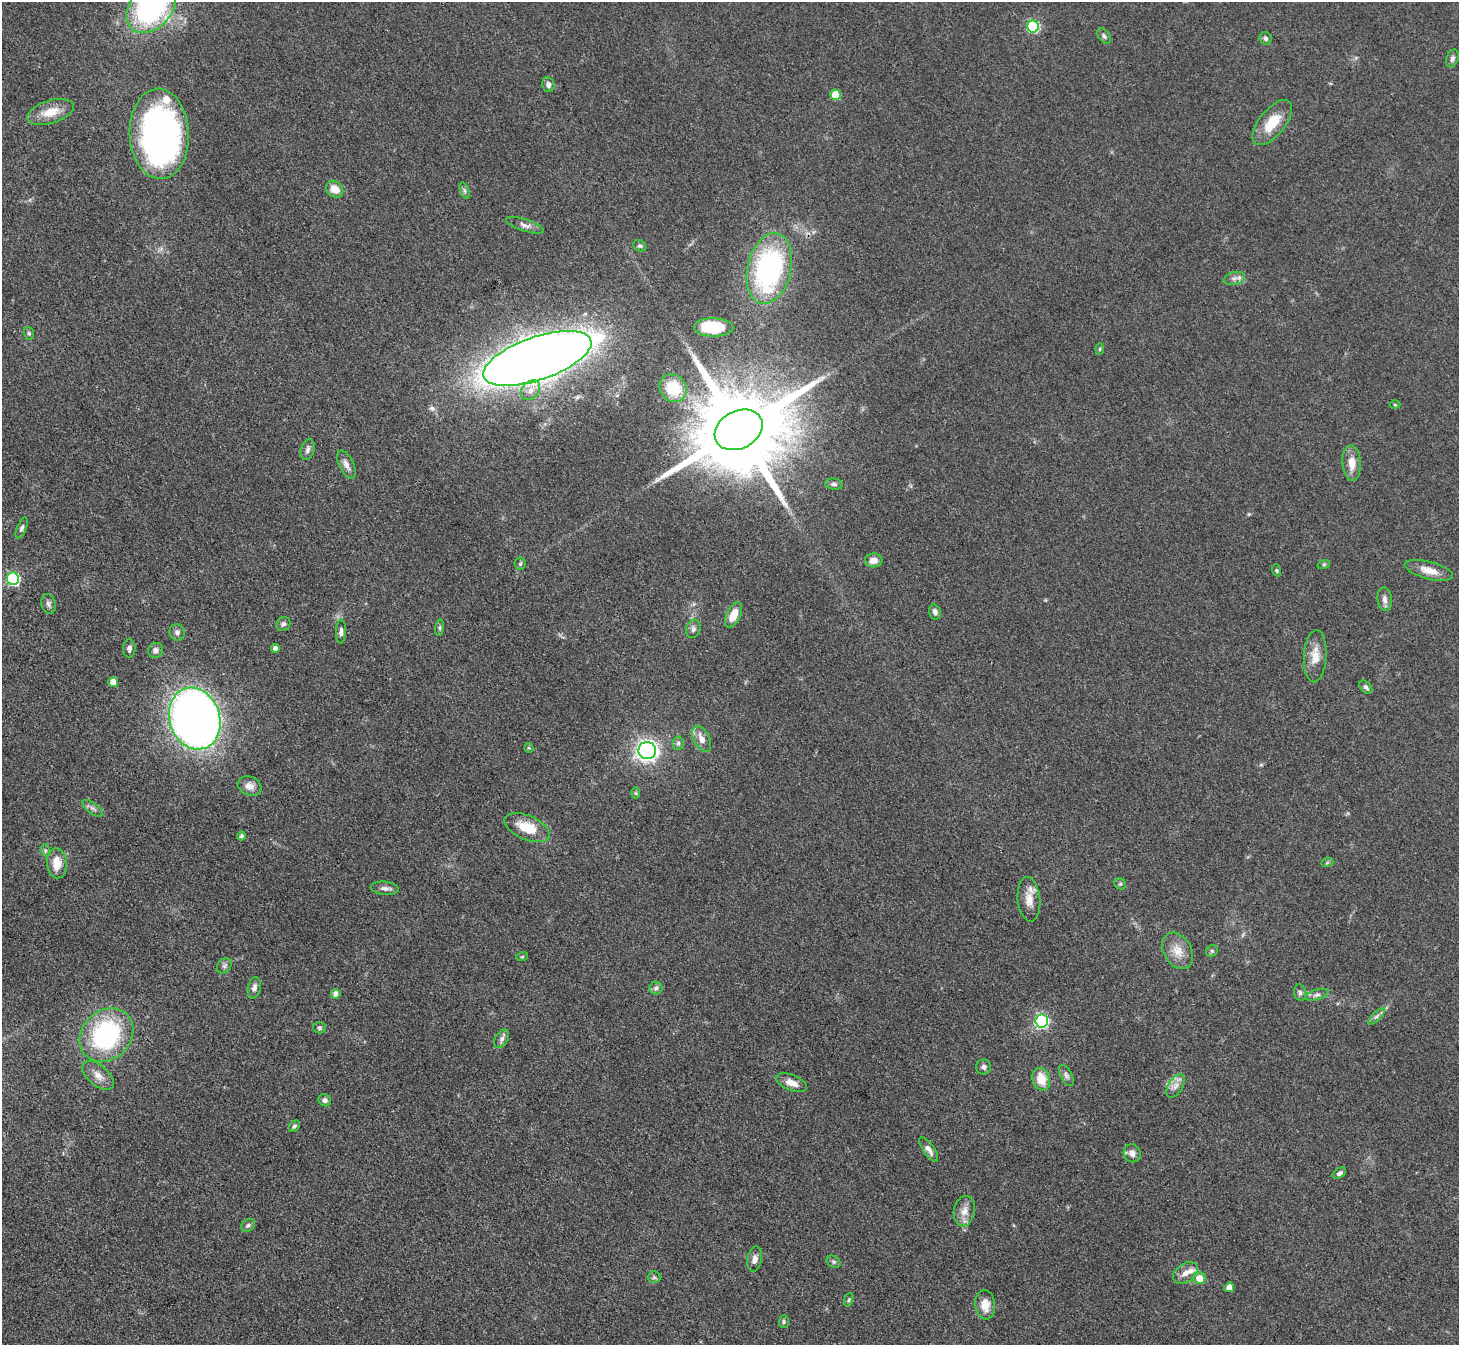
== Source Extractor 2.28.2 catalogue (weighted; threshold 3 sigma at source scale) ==
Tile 7 of 4 x 4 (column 3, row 2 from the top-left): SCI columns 2916-4372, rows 2982-4324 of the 5832 x 5824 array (HDU 1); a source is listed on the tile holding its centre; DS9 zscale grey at full resolution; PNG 1461 x 1347 px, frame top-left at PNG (2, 2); each listed source drawn as its Kron ellipse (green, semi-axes under 4 px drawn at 4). Shown black and unused: <1% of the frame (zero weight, under 3 of 4 exposures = <1% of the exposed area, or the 3 px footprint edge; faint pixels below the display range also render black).
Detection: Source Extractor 2.28.2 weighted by HDU 2 'WHT'; one run over the whole footprint, this tile lists its part. Background 0.0504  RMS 0.005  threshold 0.0223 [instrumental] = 3 sigma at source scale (4.5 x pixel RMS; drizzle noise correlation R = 1.50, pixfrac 1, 0.05/0.05 arcsec/px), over >= 5 px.
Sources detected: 104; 2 inside a brighter listed object's ellipse — not listed separately; the other 102 listed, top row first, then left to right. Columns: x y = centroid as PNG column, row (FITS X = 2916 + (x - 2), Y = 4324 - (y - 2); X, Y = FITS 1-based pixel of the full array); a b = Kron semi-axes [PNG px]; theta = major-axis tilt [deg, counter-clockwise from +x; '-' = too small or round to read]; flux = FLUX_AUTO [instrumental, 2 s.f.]
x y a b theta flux
151 7 29 21 50 92
1033 27 6 6 - 44
1104 36 8 5 -58 1.2
1266 38 7 5 -62 1.2
1452 58 9 6 71 1.5
548 85 8 6 -80 1.9
836 95 5 5 - 14
50 112 24 11 17 9.3
1272 123 27 13 51 13
159 134 45 29 -88 190
335 189 9 7 -42 5.6
465 191 8 4 -71 1
525 225 20 6 -18 2.6
640 246 7 5 -28 0.98
769 268 36 22 77 96
1234 278 11 6 14 2.1
714 327 20 9 -1 18
29 333 6 5 - 0.86
1100 349 6 4 88 0.64
537 358 57 21 19 1300
673 388 14 12 -51 17
530 390 11 8 49 3.7
1395 405 5 3 - 0.51
739 430 25 19 28 11000
308 450 11 6 74 1.9
1352 463 18 9 -87 5.8
346 465 15 7 -63 2.8
834 484 9 5 -8 1.4
22 528 11 4 68 1.2
874 560 9 7 0 3.9
520 564 6 5 - 0.93
1324 564 6 4 19 0.66
1277 570 6 4 -71 0.68
1429 570 25 8 -15 6.2
13 579 6 6 - 71
1385 599 12 7 -84 2.3
48 604 10 7 -76 1.6
935 612 8 6 -75 1.8
734 615 14 7 65 7.3
283 624 7 6 - 1.4
440 628 8 4 82 1.1
693 629 9 7 73 1.8
341 631 12 5 88 1.6
177 632 8 7 - 1.7
129 648 9 6 90 1.7
275 648 4 4 - 2.5
156 650 8 7 - 1.9
1315 656 26 11 87 7.4
113 682 5 5 - 6.6
1366 687 8 5 -47 1.4
195 719 31 25 -71 640
702 739 14 8 -64 4.3
678 743 7 5 86 1.2
529 748 5 4 - 0.63
647 751 9 8 - 180
250 786 12 9 -23 3.9
636 793 6 4 -89 0.61
93 808 12 5 -36 1.8
527 828 24 12 -23 14
241 836 4 4 - 1
45 850 6 4 -72 0.8
57 863 15 10 -86 8.3
1327 863 6 4 20 0.63
1120 884 6 5 - 0.76
385 888 14 6 -5 2.2
1029 899 22 11 -84 6.6
1178 951 19 14 -58 7
1212 951 6 5 - 0.94
522 957 6 3 19 0.58
224 966 8 6 46 1.5
254 988 11 6 76 2.2
656 988 6 6 - 1.3
1300 993 8 6 -75 1.3
336 994 5 4 - 2.3
1317 995 12 5 16 1.7
1376 1016 10 4 45 1.4
1042 1021 6 6 - 83
319 1028 6 5 - 0.89
106 1035 29 24 44 73
502 1039 10 6 59 1.8
983 1067 8 7 - 1.7
98 1075 19 10 -40 4.7
1066 1076 11 5 -63 1.5
1041 1079 11 8 -73 9.4
791 1083 16 8 -22 4.6
1175 1086 13 7 58 3
325 1100 6 5 - 1.3
294 1126 6 4 45 0.83
929 1149 14 5 -55 2.6
1132 1153 9 8 - 2.9
1339 1173 7 4 34 1.4
964 1211 15 10 79 4.7
248 1225 7 5 37 1.2
755 1259 13 7 80 2.6
834 1262 7 5 -35 0.99
1185 1273 14 9 36 4.2
654 1277 6 6 - 1
1199 1278 6 6 - 6
1229 1287 5 4 - 4.4
849 1300 7 4 71 0.72
985 1305 15 10 -85 6.4
784 1322 6 5 - 0.85
Overlapping masked pixels (flux is a lower limit): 1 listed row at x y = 739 430
Isophote crosses this tile's border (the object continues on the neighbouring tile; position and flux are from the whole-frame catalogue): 1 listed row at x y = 151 7